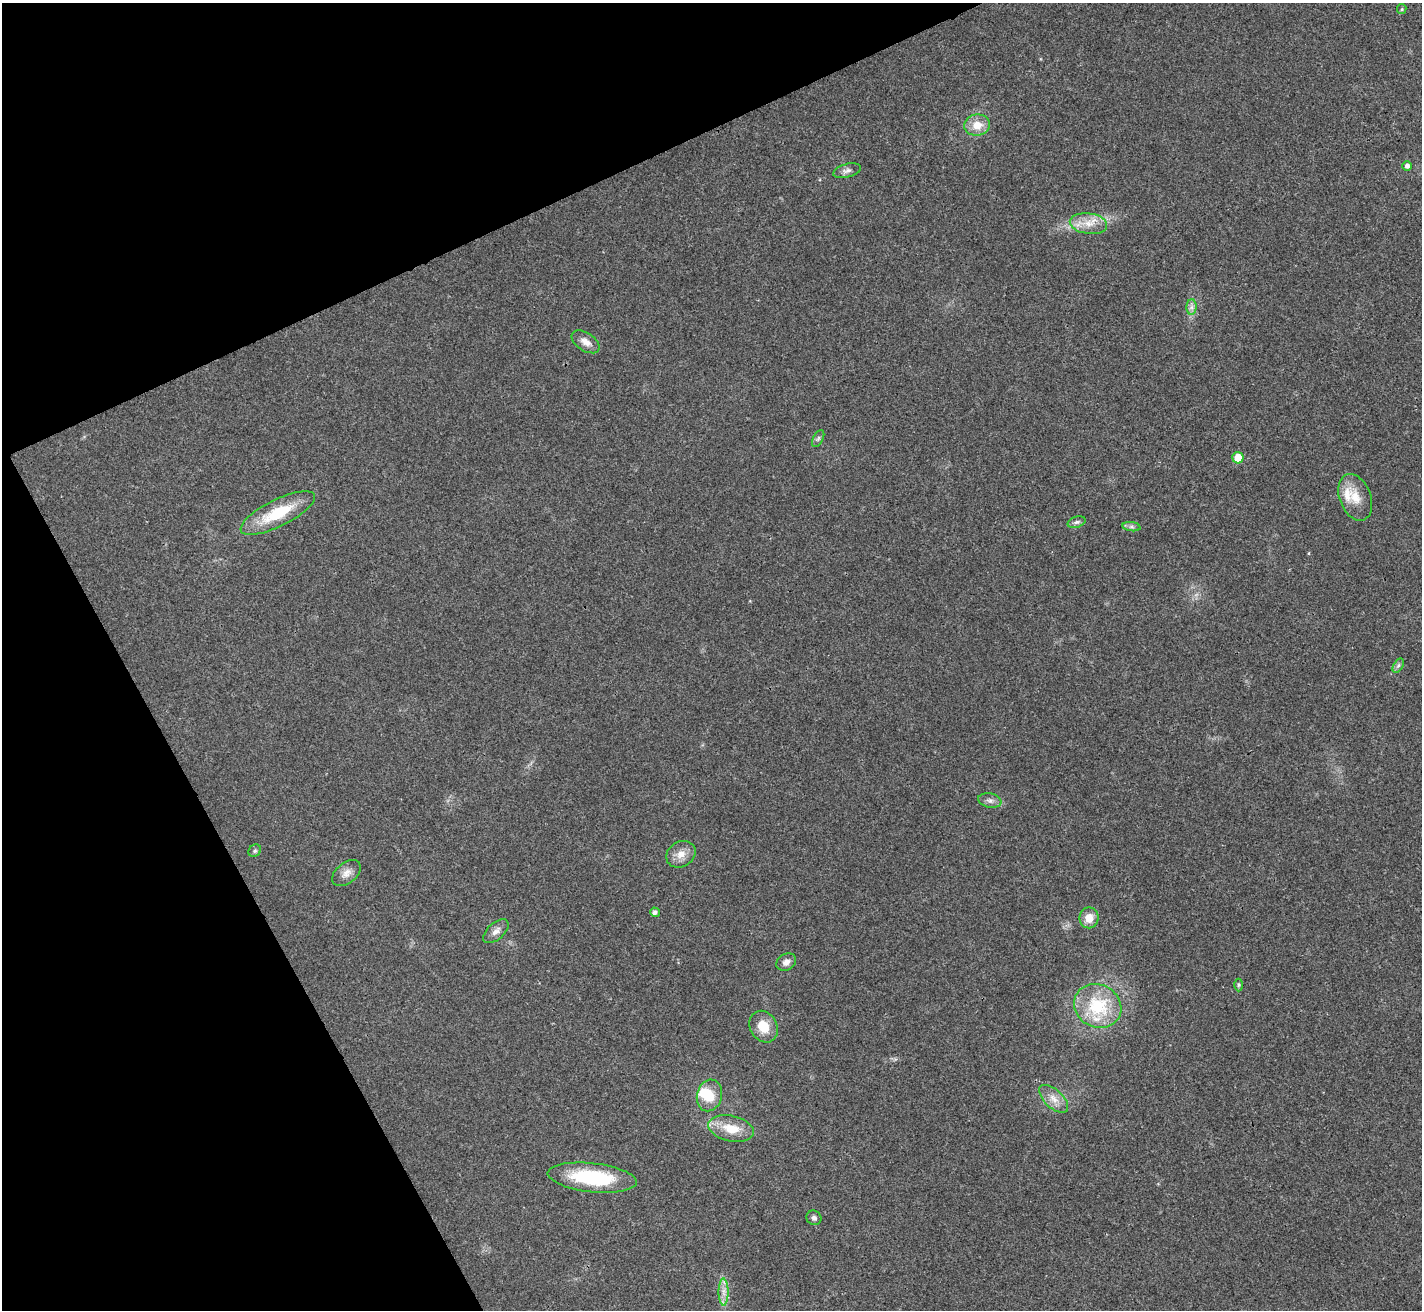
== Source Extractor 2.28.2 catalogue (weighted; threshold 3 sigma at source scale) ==
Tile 5 of 4 x 4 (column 1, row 2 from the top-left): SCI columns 6-1425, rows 2906-4213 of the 5689 x 5677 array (HDU 1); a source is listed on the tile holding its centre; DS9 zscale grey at full resolution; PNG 1424 x 1312 px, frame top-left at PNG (2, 3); each listed source drawn as its Kron ellipse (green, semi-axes under 4 px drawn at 4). Shown black and unused: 23% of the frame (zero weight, under 3 of 4 exposures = <1% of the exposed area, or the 3 px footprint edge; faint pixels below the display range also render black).
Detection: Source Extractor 2.28.2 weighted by HDU 2 'WHT'; one run over the whole footprint, this tile lists its part. Background 0.0208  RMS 0.0055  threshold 0.0248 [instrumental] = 3 sigma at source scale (4.5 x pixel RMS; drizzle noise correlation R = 1.50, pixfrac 1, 0.05/0.05 arcsec/px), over >= 5 px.
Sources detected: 34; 1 inside a brighter object's white glare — neither listed nor drawn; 2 inside a brighter listed object's ellipse — not listed separately; the other 31 listed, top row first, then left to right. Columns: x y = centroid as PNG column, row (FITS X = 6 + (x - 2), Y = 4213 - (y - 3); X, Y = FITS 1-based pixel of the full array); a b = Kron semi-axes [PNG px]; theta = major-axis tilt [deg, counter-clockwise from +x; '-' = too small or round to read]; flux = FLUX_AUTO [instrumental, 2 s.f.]
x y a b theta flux
1402 9 5 4 - 0.72
977 125 13 10 7 7.9
1407 166 5 4 - 2
847 171 14 6 14 2.5
1088 224 19 10 -8 7.9
1191 307 8 5 90 2
585 342 16 9 -34 4.4
818 439 9 5 63 1.3
1238 458 5 5 - 10
1355 497 24 15 -68 10
278 513 41 13 26 25
1076 522 9 5 18 1.6
1131 527 9 4 -8 1.4
1398 666 8 4 58 1.4
990 800 12 7 -12 2.5
255 851 7 5 44 1.2
681 854 15 12 33 6
346 873 16 10 39 4.5
655 912 5 5 - 1.9
1089 918 10 9 - 7.2
496 931 15 8 41 3.4
786 962 10 8 32 2.9
1238 985 6 4 89 0.8
1098 1006 24 21 -26 31
764 1027 16 13 -59 10
709 1095 16 12 76 11
1054 1099 18 9 -43 6
731 1129 23 12 -12 12
592 1178 45 14 -6 39
814 1218 8 7 - 1.6
724 1292 13 5 -90 3.6